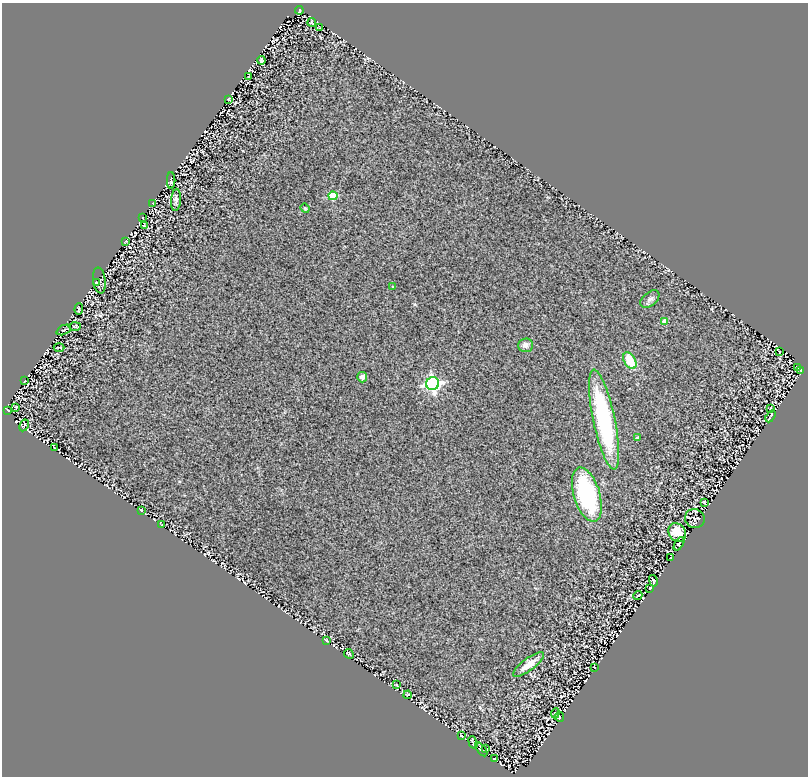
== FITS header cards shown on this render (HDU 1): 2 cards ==
NAXIS1  =                  806
NAXIS2  =                  774

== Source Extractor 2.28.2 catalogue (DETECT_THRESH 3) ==
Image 806 x 774 px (HDU 1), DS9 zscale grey, 1 PNG px = 1 image px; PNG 810 x 778 px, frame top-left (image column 1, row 774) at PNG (2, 3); each listed source drawn as its Kron ellipse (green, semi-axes under 4 px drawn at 4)
Background 0.469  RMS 0.25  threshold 0.741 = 3 sigma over >= 5 px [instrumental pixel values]
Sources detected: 63; all 63 listed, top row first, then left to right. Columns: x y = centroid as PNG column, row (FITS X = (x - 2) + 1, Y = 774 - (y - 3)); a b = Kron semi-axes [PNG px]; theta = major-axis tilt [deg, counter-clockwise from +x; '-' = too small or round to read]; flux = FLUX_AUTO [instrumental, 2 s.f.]
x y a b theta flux
299 10 4 2 - 15
312 22 4 3 - 16
319 28 3 2 - 14
261 60 4 3 - 21
249 77 3 2 - 9.5
228 99 3 2 - 10
171 181 8 3 -90 18
333 196 4 4 - 640
176 200 11 5 87 57
153 203 3 2 - 10
305 208 5 4 - 19
143 218 3 2 - 9.4
144 225 3 2 - 9.6
125 241 3 2 - 11
99 281 13 6 -81 35
96 282 4 2 - 11
393 287 3 3 - 19
650 299 11 6 39 62
79 309 6 2 87 17
665 321 4 4 - 270
75 326 6 3 2 14
64 330 7 4 24 22
525 345 7 7 - 68
59 347 5 2 - 14
779 352 3 2 - 11
630 361 9 5 -61 430
797 367 3 2 - 12
800 370 4 2 - 16
362 377 5 5 - 53
25 381 3 2 - 12
433 384 6 6 - 4600
16 407 3 2 - 13
771 409 4 2 - 15
8 410 4 2 - 14
771 416 6 2 60 18
604 420 51 11 -78 2100
24 425 6 2 62 13
637 438 4 4 - 35
54 447 3 2 - 9.6
587 495 28 13 -73 1600
704 502 3 2 - 14
141 510 3 2 - 14
695 519 10 9 - 39
161 525 4 2 - 11
677 532 10 8 -55 290
679 544 7 4 57 21
671 558 3 2 - 14
653 581 6 3 -77 23
650 588 3 2 - 11
638 595 4 2 - 11
326 640 4 2 - 14
349 654 5 4 - 19
529 664 19 6 36 190
594 667 3 2 - 7.6
396 685 3 2 - 9.1
408 695 4 2 - 15
555 713 5 4 - 15
559 717 5 3 - 17
461 736 4 3 - 14
473 742 6 2 -70 18
486 748 3 2 - 13
481 749 8 4 -51 30
495 758 3 2 - 17